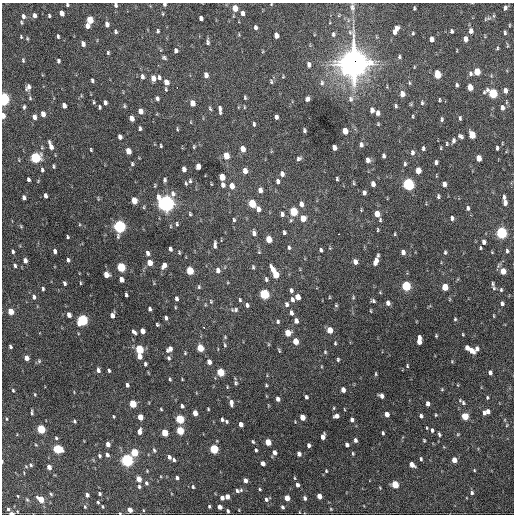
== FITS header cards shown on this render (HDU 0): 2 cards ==
NAXIS1  =                  512 / Axis length
NAXIS2  =                  512 / Axis length

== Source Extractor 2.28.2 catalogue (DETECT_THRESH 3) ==
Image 512 x 512 px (HDU 0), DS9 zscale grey, 1 PNG px = 1 image px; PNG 516 x 516 px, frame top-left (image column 1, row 512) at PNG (2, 3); no overlay
Background 1260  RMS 37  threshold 111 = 3 sigma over >= 5 px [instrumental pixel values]
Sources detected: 419; all 419 listed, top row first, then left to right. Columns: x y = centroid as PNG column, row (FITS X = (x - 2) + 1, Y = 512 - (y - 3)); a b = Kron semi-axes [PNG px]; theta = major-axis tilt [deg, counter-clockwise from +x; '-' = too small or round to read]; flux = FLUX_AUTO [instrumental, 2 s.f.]
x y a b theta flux
164 4 4 3 - 4.7e+03
271 4 3 2 - 1.7e+03
67 5 4 3 - 3.5e+03
116 5 5 4 - 5.5e+03
352 7 11 7 -84 1.0e+04
235 8 5 4 - 3.4e+04
414 8 4 2 - 2.9e+03
505 8 6 4 73 6.6e+03
61 13 5 4 - 1.7e+04
242 13 5 4 - 1.0e+04
163 14 4 3 - 2.1e+03
34 15 5 4 - 9.0e+03
339 15 5 4 - 2.9e+03
23 16 6 5 - 7.9e+03
49 16 4 3 - 3.2e+03
201 18 5 4 - 9.0e+03
489 18 9 4 7 5.3e+03
90 20 5 4 - 6.0e+04
21 22 5 4 - 3.1e+03
107 24 5 4 - 1.1e+04
509 25 4 3 - 2.1e+03
87 26 5 4 - 1.4e+04
255 27 4 3 - 5.7e+03
396 30 10 5 61 1.9e+04
158 31 5 4 - 3.6e+03
452 31 4 3 - 4.2e+03
471 31 6 5 - 1.2e+04
115 32 5 4 - 4.2e+03
413 33 4 4 - 2.8e+03
505 33 5 3 - 3.7e+03
333 34 6 5 - 5.4e+03
58 36 4 3 - 3.5e+03
276 36 5 4 - 1.4e+04
21 37 4 3 - 2.5e+03
432 39 5 4 - 1.3e+04
465 39 6 4 -87 1.2e+04
208 42 8 4 89 5.9e+03
83 44 5 4 - 1.2e+04
507 46 6 3 90 2.6e+03
497 48 5 3 - 2.7e+03
176 51 4 4 - 8.5e+03
108 53 5 3 - 3.4e+03
399 57 6 4 78 4.1e+03
164 58 6 4 -32 4.2e+03
23 60 6 4 -80 3.3e+03
58 61 4 3 - 4.9e+03
353 63 13 11 -88 2.9e+06
158 65 3 3 - 2.6e+03
309 65 6 4 -84 9.0e+03
414 67 5 3 - 1.8e+03
477 72 5 4 - 5.0e+04
437 74 6 4 -82 6.5e+04
470 74 6 5 - 5.5e+03
206 75 5 4 - 1.2e+04
142 76 6 4 -83 7.4e+03
283 76 4 4 - 2.1e+03
159 77 6 4 -79 4.9e+03
153 78 5 4 - 2.1e+04
92 80 4 3 - 4.1e+03
271 81 6 4 -76 3.7e+03
166 82 6 5 - 2.1e+04
322 83 8 6 88 7.2e+03
409 83 5 3 - 2.6e+03
457 85 4 3 - 4.2e+03
28 87 7 5 61 9.7e+03
177 87 3 2 - 1.9e+03
470 87 5 4 - 3.0e+04
505 91 5 4 - 1.2e+04
493 93 6 5 - 1.8e+05
402 94 5 5 - 2.0e+04
30 98 5 4 - 2.9e+03
157 98 4 4 - 6.0e+03
245 98 5 3 - 3.3e+03
3 99 6 4 -82 4.9e+05
307 99 5 4 - 7.5e+03
351 99 9 7 78 8.7e+03
439 100 5 3 - 2.6e+03
94 102 4 4 - 2.7e+03
105 103 5 4 - 8.6e+03
192 103 5 4 - 2.4e+04
422 103 5 4 - 3.3e+03
64 105 5 4 - 1.3e+04
124 106 6 3 -82 2.8e+03
396 106 5 4 - 3.6e+03
24 107 6 4 80 3.9e+03
100 107 4 3 - 4.0e+03
244 107 5 3 - 2.2e+03
502 108 5 4 - 1.1e+04
210 109 6 4 -63 3.2e+03
220 110 8 3 -83 7.5e+03
372 110 5 4 - 1.0e+04
140 111 5 4 - 1.8e+04
378 113 5 4 - 9.3e+03
43 114 5 4 - 1.7e+04
3 116 5 3 - 2.0e+04
413 116 5 2 - 2.3e+03
34 117 6 4 -81 1.1e+04
276 117 5 3 - 6.9e+03
132 118 5 4 - 1.9e+04
460 118 5 3 - 4.1e+03
442 119 6 4 82 4.2e+03
254 124 4 3 - 3.8e+03
378 124 5 4 - 2.4e+03
140 128 5 3 - 4.4e+03
177 129 5 2 - 2.3e+03
304 130 4 3 - 4.3e+03
345 131 5 4 - 3.2e+04
472 135 6 4 -79 5.7e+04
461 136 7 5 -37 6.3e+03
120 137 5 4 - 1.0e+04
453 141 7 5 82 6.5e+03
447 144 5 3 - 2.9e+03
361 145 6 5 - 7.3e+03
51 146 9 4 -70 1.8e+04
161 146 4 2 - 2.9e+03
194 147 4 3 - 2.7e+03
334 147 5 4 - 1.3e+04
423 148 4 3 - 4.9e+03
441 148 5 3 - 2.3e+03
497 148 4 3 - 4.5e+03
243 149 5 4 - 2.0e+04
91 150 4 3 - 2.6e+03
128 151 5 4 - 3.0e+04
412 153 7 5 89 7.3e+03
226 156 5 4 - 3.9e+04
383 156 5 3 - 5.6e+03
35 158 6 5 - 2.9e+05
299 158 6 5 - 5.7e+03
478 158 5 4 - 2.7e+04
368 160 5 4 - 1.2e+04
436 162 4 3 - 6.2e+03
132 164 6 4 81 3.7e+03
405 164 5 4 - 4.1e+03
54 166 4 3 - 3.2e+03
198 166 5 4 - 2.1e+04
184 169 5 4 - 1.3e+04
42 170 5 3 - 4.3e+03
418 170 5 4 - 3.3e+04
245 171 5 4 - 2.0e+04
282 174 6 4 -77 1.1e+04
222 177 5 4 - 4.4e+04
28 179 4 3 - 5.3e+03
337 179 4 3 - 3.5e+03
165 180 4 3 - 4.6e+03
190 181 5 4 - 3.8e+03
278 181 6 4 88 7.5e+03
186 183 4 3 - 3.3e+03
353 183 6 3 -81 2.9e+03
211 184 4 3 - 1.8e+03
373 184 5 4 - 1.2e+04
408 184 6 5 - 4.4e+05
444 184 5 4 - 1.2e+04
223 185 5 4 - 1.0e+04
232 186 6 4 -81 2.4e+04
260 190 5 4 - 1.4e+04
364 193 5 4 - 6.7e+03
173 194 8 6 -87 9.5e+03
45 196 5 3 - 8.3e+03
438 196 5 3 - 4.0e+03
504 197 6 3 83 5.8e+03
24 198 4 3 - 7.9e+03
98 199 6 3 -85 2.1e+03
134 200 5 4 - 3.8e+04
166 203 7 6 - 1.2e+06
252 203 5 4 - 8.0e+04
505 203 5 4 - 9.7e+03
301 204 7 5 -84 1.2e+04
468 208 5 4 - 5.2e+03
258 209 6 5 - 1.2e+04
294 211 5 5 - 1.1e+05
190 214 4 3 - 3.1e+03
282 214 6 5 - 7.6e+03
377 214 5 4 - 3.3e+04
303 218 5 5 - 3.5e+04
452 218 4 4 - 6.9e+03
234 220 5 3 - 3.5e+03
380 220 5 4 - 2.9e+03
177 224 6 3 -77 3.5e+03
21 226 6 3 -47 2.6e+03
119 226 6 5 - 5.8e+05
378 230 5 2 - 2.3e+03
284 232 4 3 - 5.2e+03
254 233 7 5 -78 8.3e+03
501 233 6 5 - 4.0e+05
339 234 3 2 - 1.5e+04
395 234 4 2 - 2.2e+03
67 237 3 3 - 3.0e+03
269 239 5 4 - 4.4e+04
484 242 5 4 - 9.2e+03
215 245 8 3 86 7.5e+03
289 248 5 4 - 4.1e+03
480 248 3 2 - 2.6e+03
170 249 4 3 - 5.9e+03
321 250 4 3 - 4.8e+03
13 251 4 3 - 4.2e+03
55 251 4 3 - 7.9e+03
507 251 5 4 - 4.5e+03
403 252 5 4 - 1.1e+04
445 252 5 3 - 3.6e+03
492 252 4 4 - 1.9e+03
148 253 5 4 - 7.9e+03
179 253 4 3 - 2.8e+03
68 260 4 3 - 5.3e+03
25 261 5 4 - 1.1e+04
375 261 8 4 68 1.9e+04
355 262 5 4 - 1.4e+04
150 263 5 4 - 2.6e+04
164 265 6 4 58 1.4e+04
15 266 5 3 - 4.3e+03
121 267 5 4 - 1.6e+05
253 267 6 4 -89 3.4e+03
218 270 6 5 - 1.1e+04
273 270 6 4 -76 1.9e+04
190 271 5 4 - 7.9e+04
503 271 5 5 - 3.3e+04
106 275 5 4 - 2.5e+04
276 275 9 4 -66 5.2e+04
121 279 5 4 - 1.6e+04
266 279 6 4 -77 4.6e+03
64 283 4 3 - 5.2e+03
80 283 4 3 - 2.2e+03
492 284 9 5 -87 5.9e+03
406 286 5 5 - 2.0e+05
199 287 6 5 - 3.9e+03
445 287 5 4 - 5.0e+04
43 289 4 3 - 3.5e+03
291 290 5 4 - 5.4e+03
501 290 6 5 - 4.2e+03
264 294 5 5 - 2.0e+05
126 295 4 3 - 4.2e+03
34 297 6 5 - 7.0e+03
298 297 5 4 - 2.1e+04
329 297 4 3 - 1.8e+03
353 298 5 4 - 3.1e+03
176 299 5 4 - 7.2e+03
292 299 6 4 -80 7.4e+03
240 300 5 4 - 3.2e+03
211 301 6 4 -71 3.3e+03
373 301 5 4 - 4.8e+03
388 303 5 4 - 9.2e+03
502 303 5 4 - 6.8e+03
286 304 6 4 -80 6.7e+03
247 305 5 4 - 6.7e+03
336 305 5 4 - 3.2e+03
175 307 5 3 - 2.2e+03
150 309 4 3 - 5.6e+03
235 310 11 6 5 7.9e+03
11 311 5 4 - 3.5e+04
291 313 5 3 - 6.8e+03
69 315 5 4 - 1.4e+04
112 315 5 4 - 1.2e+04
494 316 5 3 - 2.0e+03
166 318 5 3 - 6.1e+03
455 319 4 4 - 2.8e+03
82 320 6 5 - 3.0e+05
296 321 5 4 - 1.3e+04
278 322 5 4 - 4.2e+03
157 324 4 3 - 3.2e+03
204 327 3 2 - 2.9e+03
330 330 5 4 - 3.5e+04
142 331 5 4 - 2.0e+04
134 332 6 4 -46 6.7e+03
288 333 5 5 - 3.9e+04
463 334 4 2 - 2.2e+03
436 336 3 3 - 2.5e+03
295 341 5 4 - 3.6e+04
419 341 8 4 88 2.7e+04
335 343 4 3 - 2.8e+03
225 345 7 4 -70 3.6e+03
10 346 4 3 - 5.2e+03
200 348 5 4 - 5.4e+04
467 348 5 4 - 1.6e+04
139 349 5 4 - 1.1e+05
169 349 6 5 - 1.5e+04
477 349 5 4 - 7.8e+03
279 350 6 3 -64 2.8e+03
471 351 6 4 -47 2.1e+04
325 352 4 4 - 3.0e+03
185 353 4 4 - 2.4e+03
139 356 5 4 - 1.9e+04
26 358 5 4 - 2.0e+04
169 358 6 5 - 5.0e+03
338 360 5 3 - 3.6e+03
39 361 6 5 - 3.9e+03
452 361 4 4 - 2.2e+03
209 362 5 4 - 1.5e+04
145 364 4 3 - 4.7e+03
407 366 4 3 - 2.4e+03
98 370 5 4 - 8.3e+03
109 371 3 3 - 4.2e+03
220 372 5 4 - 8.9e+04
490 372 4 4 - 9.0e+03
376 374 7 3 90 3.0e+03
170 379 4 3 - 3.0e+03
182 379 2 2 - 1.9e+03
236 383 6 4 90 3.9e+03
127 385 4 3 - 6.9e+03
266 385 3 3 - 2.8e+03
458 385 4 3 - 1.7e+03
442 389 4 4 - 2.4e+03
13 390 5 3 - 2.8e+03
343 390 5 4 - 1.6e+04
35 394 5 3 - 2.2e+03
381 396 5 4 - 1.2e+04
306 397 4 3 - 5.0e+03
487 397 4 3 - 2.8e+03
278 399 4 4 - 1.1e+04
231 403 7 4 -87 9.8e+03
463 403 6 5 - 5.3e+03
133 404 5 4 - 7.4e+04
428 404 4 4 - 1.1e+04
182 406 4 3 - 5.1e+03
334 408 5 3 - 2.3e+03
161 409 4 3 - 2.5e+03
208 409 3 3 - 2.4e+03
344 409 4 2 - 1.6e+03
488 411 5 4 - 1.0e+04
32 413 5 3 - 4.2e+03
195 413 5 4 - 2.0e+04
484 413 5 4 - 6.9e+03
387 414 4 4 - 1.9e+04
436 415 4 3 - 2.3e+03
114 416 4 2 - 2.2e+03
336 416 5 4 - 1.2e+04
421 416 4 3 - 7.3e+03
465 416 5 4 - 5.5e+04
140 417 5 4 - 3.1e+04
302 417 5 4 - 2.7e+04
6 419 4 2 - 2.1e+03
180 419 5 4 - 1.4e+05
222 419 4 3 - 4.5e+03
352 420 4 4 - 6.7e+03
74 421 4 4 - 3.2e+03
226 421 4 3 - 3.3e+03
241 424 4 4 - 1.4e+04
507 425 5 3 - 2.0e+03
427 428 4 3 - 2.2e+03
41 429 5 4 - 1.2e+05
432 430 5 4 - 5.1e+03
180 431 5 4 - 8.7e+04
139 432 5 4 - 1.6e+04
165 433 5 4 - 5.3e+04
383 433 4 3 - 3.7e+03
439 434 5 3 - 4.0e+03
458 434 5 4 - 2.5e+03
323 437 6 4 74 1.4e+04
56 438 4 3 - 3.0e+03
355 440 4 3 - 6.3e+03
424 440 3 3 - 2.8e+03
253 442 5 3 - 3.3e+03
268 442 5 4 - 4.1e+04
108 444 4 4 - 1.4e+04
36 445 5 3 - 2.1e+03
309 445 4 4 - 8.0e+03
347 445 4 4 - 8.4e+03
57 449 6 5 - 1.5e+05
214 449 5 4 - 1.5e+05
154 450 6 4 -78 4.0e+03
256 450 4 3 - 3.8e+03
134 452 5 4 - 8.3e+04
274 452 5 4 - 1.0e+04
353 453 4 3 - 2.6e+03
299 454 4 4 - 1.0e+04
107 455 5 4 - 7.3e+03
99 456 4 3 - 4.4e+03
169 457 5 4 - 8.1e+03
421 459 4 3 - 3.8e+03
127 460 5 5 - 5.6e+05
174 460 4 3 - 4.5e+03
454 460 4 4 - 2.4e+04
2 461 3 2 - 1.9e+03
263 463 4 4 - 1.2e+04
412 464 5 4 - 1.9e+04
31 465 5 4 - 3.7e+03
49 467 4 4 - 1.6e+04
474 470 4 3 - 2.2e+03
147 471 4 3 - 2.0e+03
326 471 4 3 - 2.5e+03
177 478 3 3 - 5.3e+03
294 478 5 3 - 2.2e+03
139 479 5 4 - 2.2e+04
245 480 4 4 - 1.0e+04
146 483 5 4 - 4.3e+03
395 484 5 4 - 7.7e+04
297 485 4 4 - 8.3e+03
139 487 5 4 - 4.2e+03
193 487 5 3 - 3.0e+03
380 488 4 3 - 1.9e+03
260 489 4 3 - 2.6e+03
241 490 5 5 - 3.8e+03
237 491 6 5 - 5.1e+03
472 493 5 4 - 5.4e+03
51 494 5 4 - 3.1e+03
99 494 4 3 - 4.0e+03
87 495 4 4 - 7.9e+03
18 496 3 2 - 1.8e+03
319 496 4 4 - 2.0e+04
227 497 4 4 - 1.6e+04
222 498 4 4 - 1.1e+04
287 498 5 4 - 2.6e+04
305 498 5 4 - 6.0e+03
41 499 5 4 - 4.5e+04
266 499 7 4 33 7.1e+03
27 500 5 3 - 2.6e+03
98 502 4 3 - 2.9e+03
209 506 4 3 - 3.0e+03
85 507 4 4 - 2.4e+03
102 507 3 3 - 2.7e+03
220 507 4 4 - 1.2e+04
282 507 5 4 - 4.6e+03
8 509 4 3 - 4.1e+03
331 509 5 4 - 2.3e+03
130 510 4 4 - 1.8e+04
143 510 4 2 - 1.7e+03
239 510 5 3 - 1.9e+03
228 511 4 3 - 4.6e+03
299 512 4 2 - 1.5e+03
11 513 4 2 - 1.8e+04
120 513 3 3 - 1.7e+03
At the frame edge (FLAGS 8, measured only in part): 9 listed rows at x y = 164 4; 271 4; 67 5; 116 5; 3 99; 3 116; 2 461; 11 513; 120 513